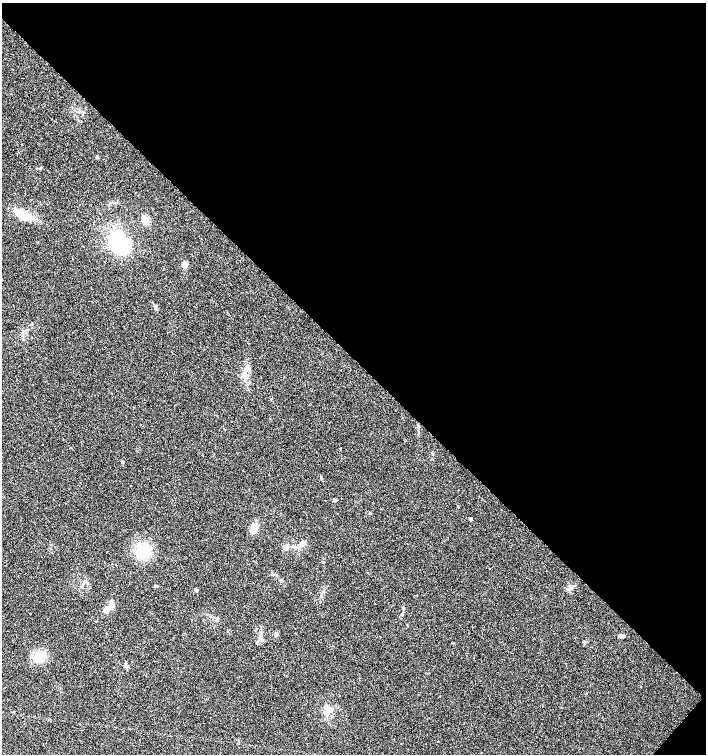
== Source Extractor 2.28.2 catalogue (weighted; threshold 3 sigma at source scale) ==
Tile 8 of 4 x 4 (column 4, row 2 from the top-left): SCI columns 4455-5862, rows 3009-4512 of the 6027 x 6022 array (HDU 1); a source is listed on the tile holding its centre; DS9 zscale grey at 2 x 2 block average (1 PNG px = mean of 2 x 2 image px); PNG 708 x 756 px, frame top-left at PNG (2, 3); no overlay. Shown black and unused: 48% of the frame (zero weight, under 2 of 3 exposures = <1% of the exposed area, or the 3 px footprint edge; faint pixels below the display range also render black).
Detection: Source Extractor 2.28.2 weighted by HDU 2 'WHT'; one run over the whole footprint, this tile lists its part. Background 0.0317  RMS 0.0047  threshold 0.0212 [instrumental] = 3 sigma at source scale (4.5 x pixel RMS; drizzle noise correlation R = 1.50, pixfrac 1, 0.0396/0.0396 arcsec/px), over >= 5 px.
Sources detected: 28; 2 inside a brighter listed object's ellipse — not listed separately; the other 26 listed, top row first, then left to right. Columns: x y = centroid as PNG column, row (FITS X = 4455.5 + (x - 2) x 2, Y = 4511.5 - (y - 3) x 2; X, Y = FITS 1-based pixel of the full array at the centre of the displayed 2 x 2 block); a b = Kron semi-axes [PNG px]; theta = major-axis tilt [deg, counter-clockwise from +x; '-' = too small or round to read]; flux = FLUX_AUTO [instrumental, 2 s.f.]
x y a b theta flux
97 157 4 3 - 1.3
24 215 17 7 -24 30
146 221 8 7 - 7.5
116 238 42 17 -56 59
185 264 6 5 - 4.2
244 374 5 4 - 2.7
418 425 5 3 - 1.4
432 453 3 2 - 0.64
122 462 3 2 - 1.9
321 478 3 3 - 0.79
335 500 4 3 - 1.2
370 513 3 2 - 0.7
471 519 3 2 - 1.9
254 527 8 6 62 13
302 543 8 6 41 5.3
285 547 5 4 - 6
143 551 12 10 77 33
155 586 4 3 - 1.5
196 590 3 3 - 2.2
107 608 12 6 49 6.7
217 619 4 3 - 1.4
276 634 3 3 - 5.9
621 636 6 3 -1 5
585 642 5 2 - 1.1
39 657 12 9 21 18
126 666 4 3 - 1.4
Diffuse or blended objects may show on this block-average render without a row.